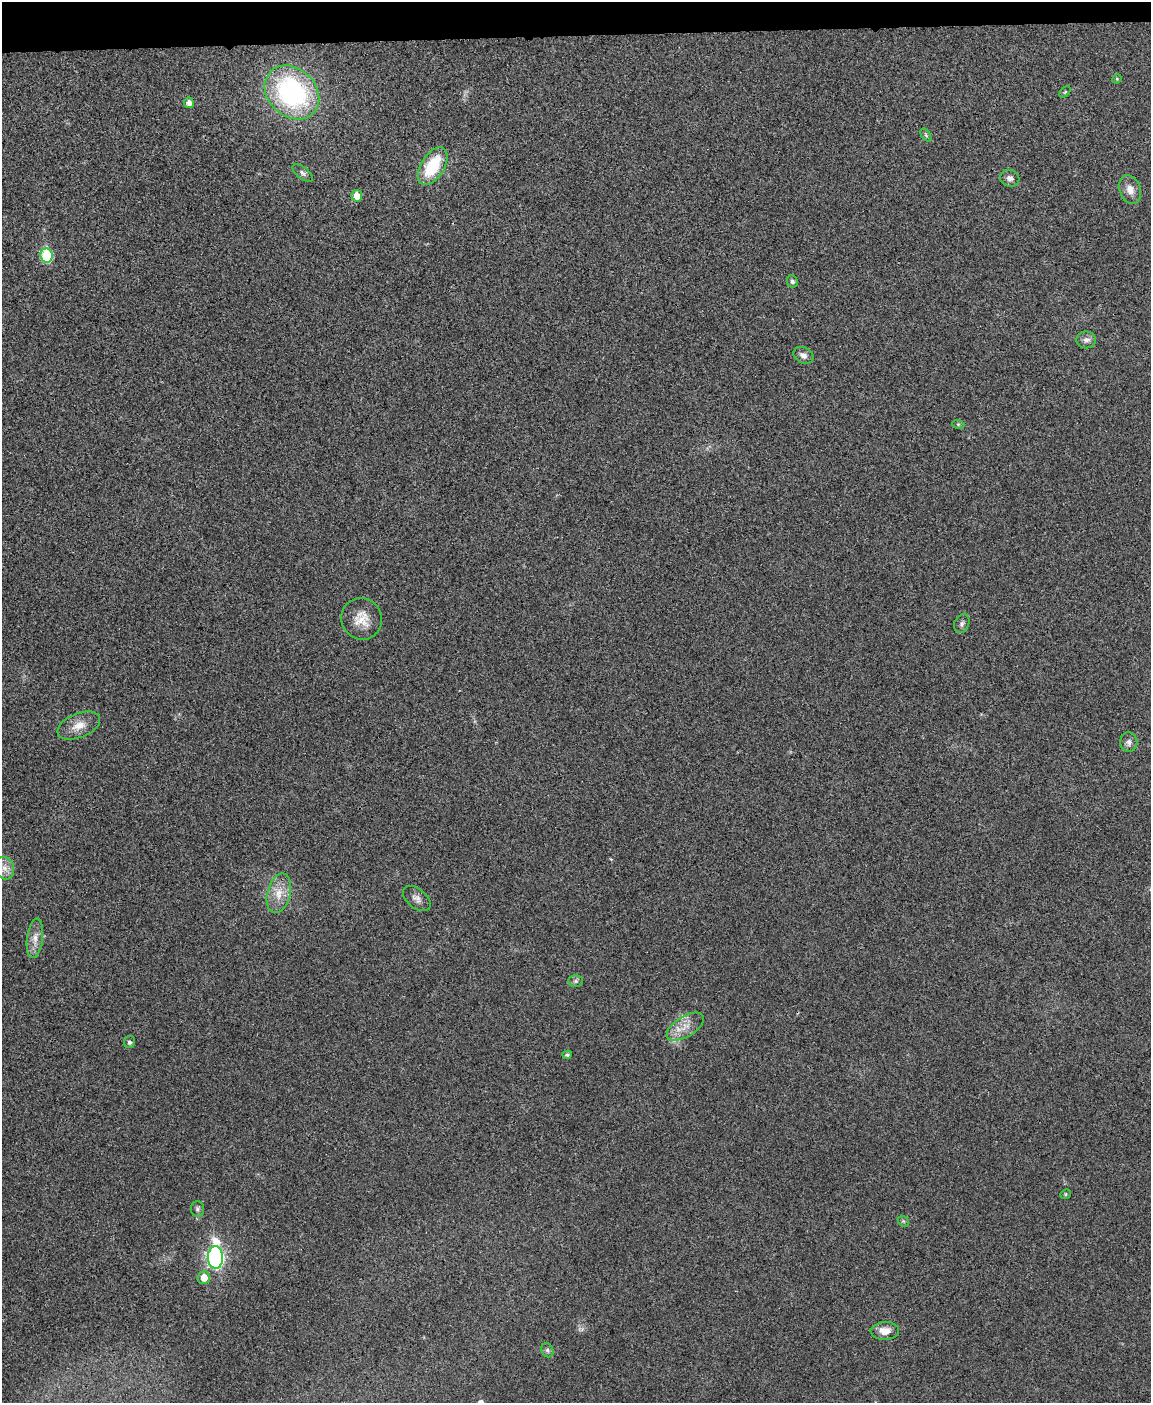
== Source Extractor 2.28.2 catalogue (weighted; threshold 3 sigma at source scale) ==
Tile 3 of 4 x 3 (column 3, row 1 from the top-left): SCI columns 2303-3451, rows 2944-4344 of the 4603 x 4585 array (HDU 1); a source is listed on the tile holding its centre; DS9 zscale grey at full resolution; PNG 1153 x 1405 px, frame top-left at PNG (2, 2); each listed source drawn as its Kron ellipse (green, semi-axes under 4 px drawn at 4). Shown black and unused: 2% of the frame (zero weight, under 3 of 4 exposures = <1% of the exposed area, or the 3 px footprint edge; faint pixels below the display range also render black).
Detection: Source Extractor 2.28.2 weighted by HDU 2 'WHT'; one run over the whole footprint, this tile lists its part. Background 0.0333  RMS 0.0062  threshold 0.0278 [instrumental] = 3 sigma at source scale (4.5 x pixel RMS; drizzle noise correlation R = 1.50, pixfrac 1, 0.05/0.05 arcsec/px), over >= 5 px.
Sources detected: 35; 1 inside a brighter listed object's ellipse — not listed separately; the other 34 listed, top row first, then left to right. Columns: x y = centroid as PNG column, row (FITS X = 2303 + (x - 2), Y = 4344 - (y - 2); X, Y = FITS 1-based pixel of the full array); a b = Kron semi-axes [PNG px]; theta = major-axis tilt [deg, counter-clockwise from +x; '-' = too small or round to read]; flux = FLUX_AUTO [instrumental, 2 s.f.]
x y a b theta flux
1117 79 5 4 - 0.69
292 92 30 24 -43 100
1065 92 6 4 45 0.78
189 103 5 5 - 3.8
926 135 7 4 -54 0.91
433 166 21 11 58 29
303 173 12 6 -38 2
1010 178 10 8 -17 2.8
1130 189 15 10 -70 5.6
357 196 6 5 - 6.8
47 256 7 6 - 42
792 281 6 5 - 1.5
1086 340 10 8 0 2.9
803 355 10 8 -29 3.2
958 424 6 4 -18 0.75
362 619 21 20 - 11
962 624 10 7 63 2.1
79 726 22 12 22 8.2
1129 742 10 8 -87 2.4
5 868 11 9 -72 5
279 893 20 11 75 9.3
417 898 16 9 -40 3.6
35 938 20 8 83 5.9
576 981 7 6 - 1.4
685 1027 21 10 31 8.2
129 1042 6 5 - 1.6
567 1055 5 4 - 1.3
1065 1194 5 4 - 0.87
198 1209 8 6 -90 1.6
903 1221 6 4 -44 0.96
215 1257 11 7 -88 200
204 1278 6 6 - 7.1
885 1331 14 9 2 6.6
547 1350 7 6 - 1.4